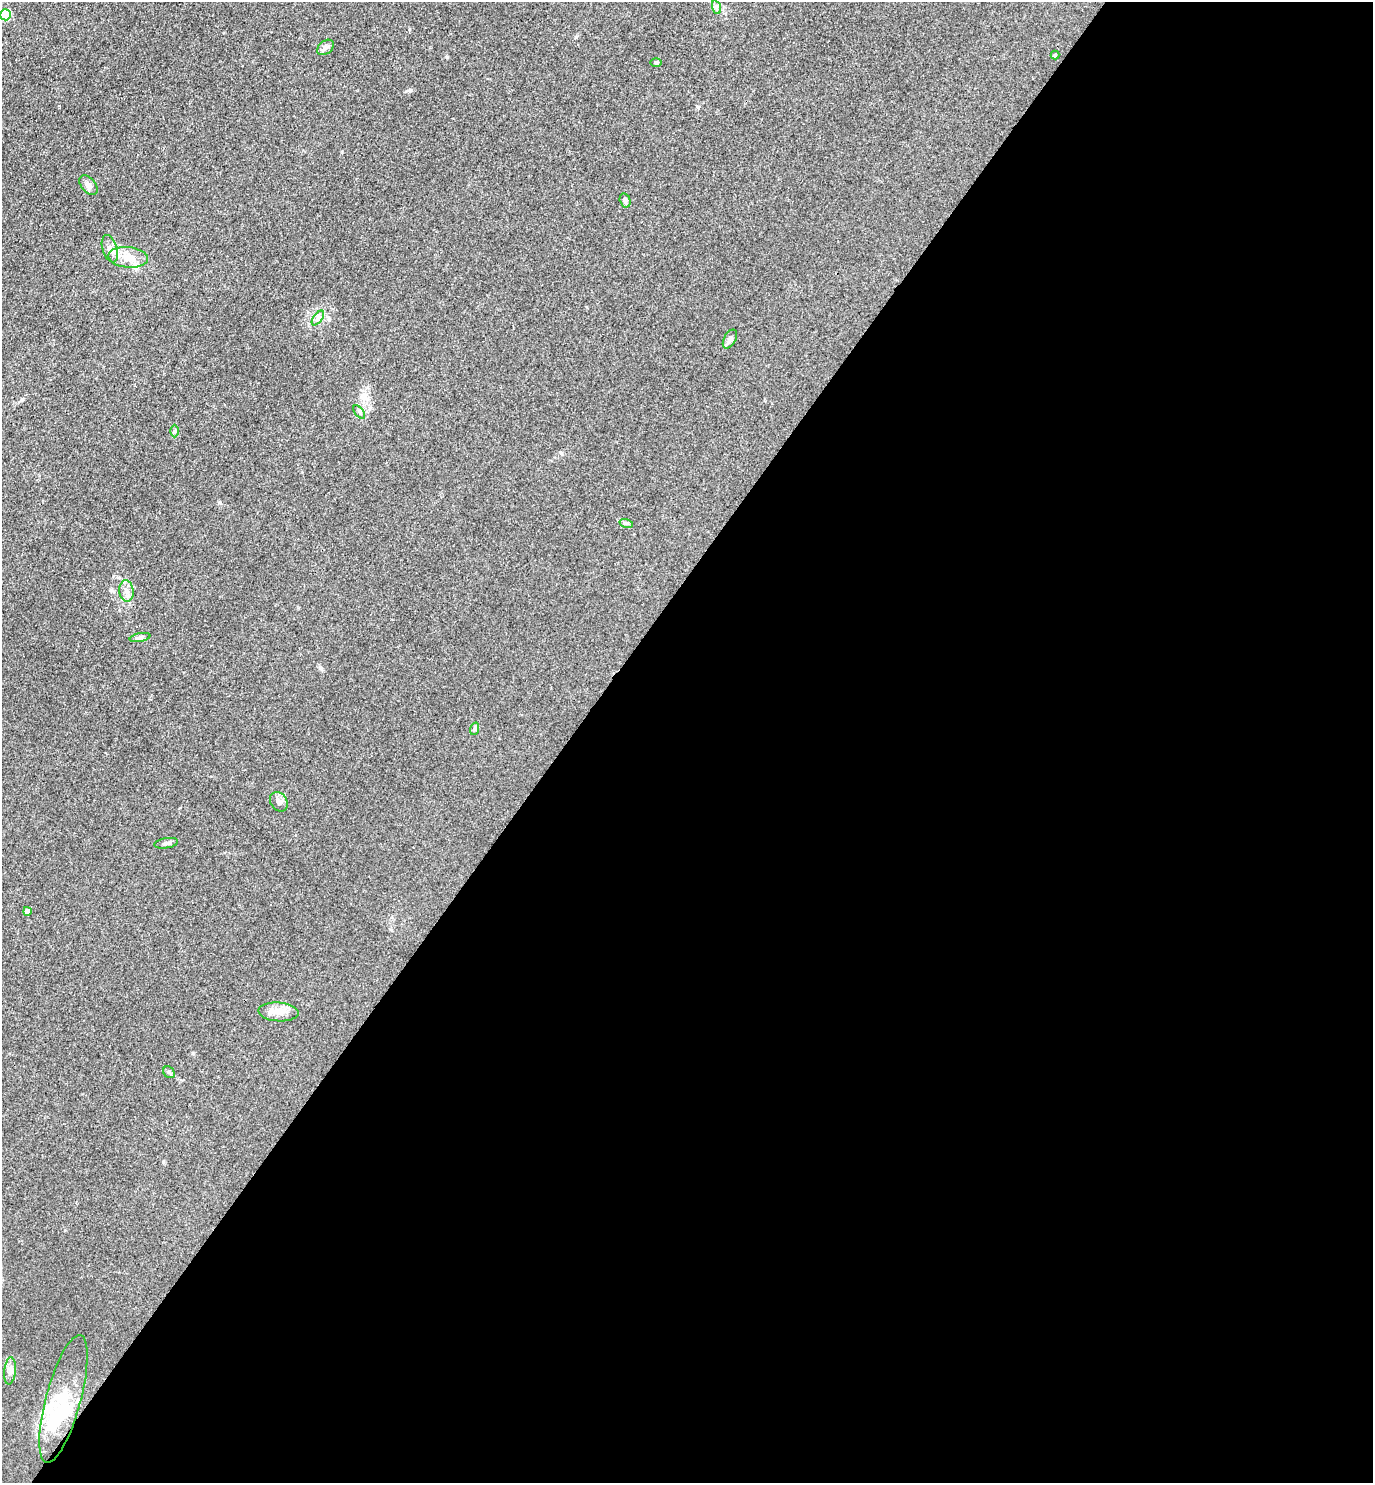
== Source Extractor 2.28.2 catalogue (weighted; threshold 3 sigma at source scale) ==
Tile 12 of 4 x 4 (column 4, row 3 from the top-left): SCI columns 4409-5779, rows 1484-2964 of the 5932 x 5927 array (HDU 1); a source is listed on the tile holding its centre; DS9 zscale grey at full resolution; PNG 1375 x 1485 px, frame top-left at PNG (2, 2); each listed source drawn as its Kron ellipse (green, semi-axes under 4 px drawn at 4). Shown black and unused: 59% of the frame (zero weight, under 3 of 4 exposures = <1% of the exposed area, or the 3 px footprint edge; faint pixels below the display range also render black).
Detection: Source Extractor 2.28.2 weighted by HDU 2 'WHT'; one run over the whole footprint, this tile lists its part. Background 0.0393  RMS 0.0049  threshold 0.0223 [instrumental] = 3 sigma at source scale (4.5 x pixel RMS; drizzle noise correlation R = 1.50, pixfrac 1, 0.05/0.05 arcsec/px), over >= 5 px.
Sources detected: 28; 3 inside a brighter object's white glare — neither listed nor drawn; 1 inside a brighter listed object's ellipse — not listed separately; the other 24 listed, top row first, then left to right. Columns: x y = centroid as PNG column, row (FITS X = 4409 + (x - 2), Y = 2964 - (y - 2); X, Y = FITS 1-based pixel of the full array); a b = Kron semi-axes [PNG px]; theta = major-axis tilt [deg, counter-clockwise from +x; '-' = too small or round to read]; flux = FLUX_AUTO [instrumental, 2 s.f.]
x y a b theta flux
716 7 7 4 -72 1
5 15 5 5 - 19
325 47 9 6 39 1.6
1055 55 4 4 - 0.47
656 63 6 4 -1 0.54
88 185 11 7 -51 2
625 200 7 5 -74 0.97
110 249 14 7 -73 3.2
128 257 20 10 -5 7
318 318 8 4 54 1.5
730 339 10 6 61 2.3
359 412 8 4 -53 1.1
174 431 6 4 90 0.73
626 523 7 4 -17 0.84
126 591 10 7 -83 2.7
140 638 10 4 11 1.1
474 729 6 4 70 0.74
279 802 10 8 -57 2.2
166 843 12 5 9 1.4
27 911 4 4 - 2.7
278 1012 20 9 -4 5.5
169 1072 6 5 - 0.86
10 1371 13 5 84 2.3
63 1399 66 17 75 23
Isophote crosses this tile's border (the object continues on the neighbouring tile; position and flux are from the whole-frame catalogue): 1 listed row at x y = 5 15
Unlisted compact peaks at least as high as the median listed source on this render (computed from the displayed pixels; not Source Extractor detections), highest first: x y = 410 90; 698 107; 447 57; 342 152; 193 1053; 220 502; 320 668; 576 37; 22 399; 561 453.